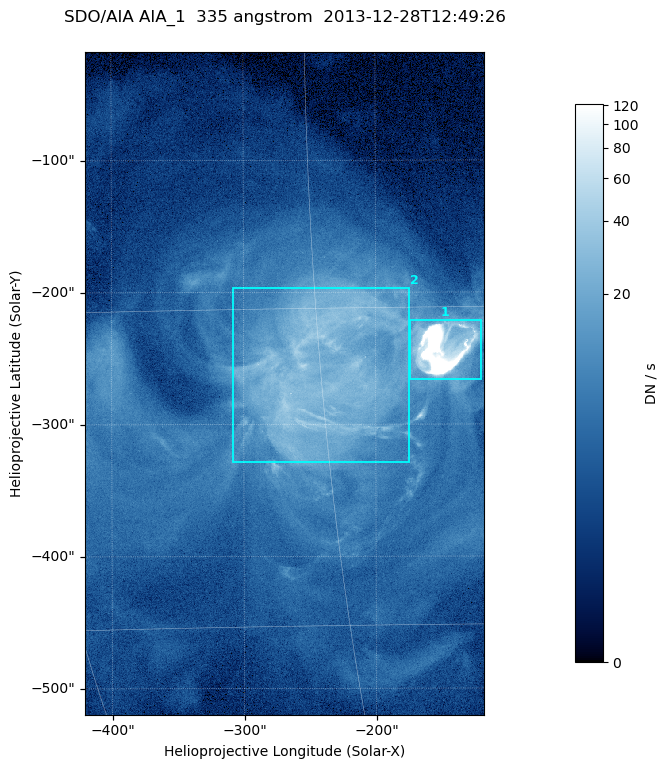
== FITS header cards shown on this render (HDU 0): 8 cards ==
TELESCOP= 'SDO/AIA '
INSTRUME= 'AIA_1   '
WAVELNTH=                  335
WAVEUNIT= 'angstrom'
DATE-OBS= '2013-12-28T12:49:26.62'
CTYPE1  = 'HPLN-TAN'
CTYPE2  = 'HPLT-TAN'
BUNIT   = 'DN / s  '

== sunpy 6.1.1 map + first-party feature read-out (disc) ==
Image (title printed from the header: SDO/AIA AIA_1  335 angstrom  2013-12-28T12:49:26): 503 x 835 px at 0.601 arcsec/px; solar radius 976 arcsec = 1624 px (partial field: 5.1% of the solar disc is inside the frame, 100% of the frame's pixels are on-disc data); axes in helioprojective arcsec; data unit DN / s (BUNIT, on the colour bar)
Orientation: roll -0.142 deg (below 1 deg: not rotated)
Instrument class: DISC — disc imager (sunpy class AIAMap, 335 A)
Bright regions (active regions / flare kernels): reference = the on-disc median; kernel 5 px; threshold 5 sigma = 17 DN / s over a disc level ~3.96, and >= 1.15x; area >= 420 px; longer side >= 6 px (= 3.6 arcsec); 2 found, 2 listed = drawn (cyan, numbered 1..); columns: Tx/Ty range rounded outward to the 2 arcsec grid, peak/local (2 s.f.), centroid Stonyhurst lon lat
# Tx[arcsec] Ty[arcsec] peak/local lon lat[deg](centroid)
1 -174..-120 -266..-220 174 -9 -17
2 -310..-174 -330..-196 13 -15 -18